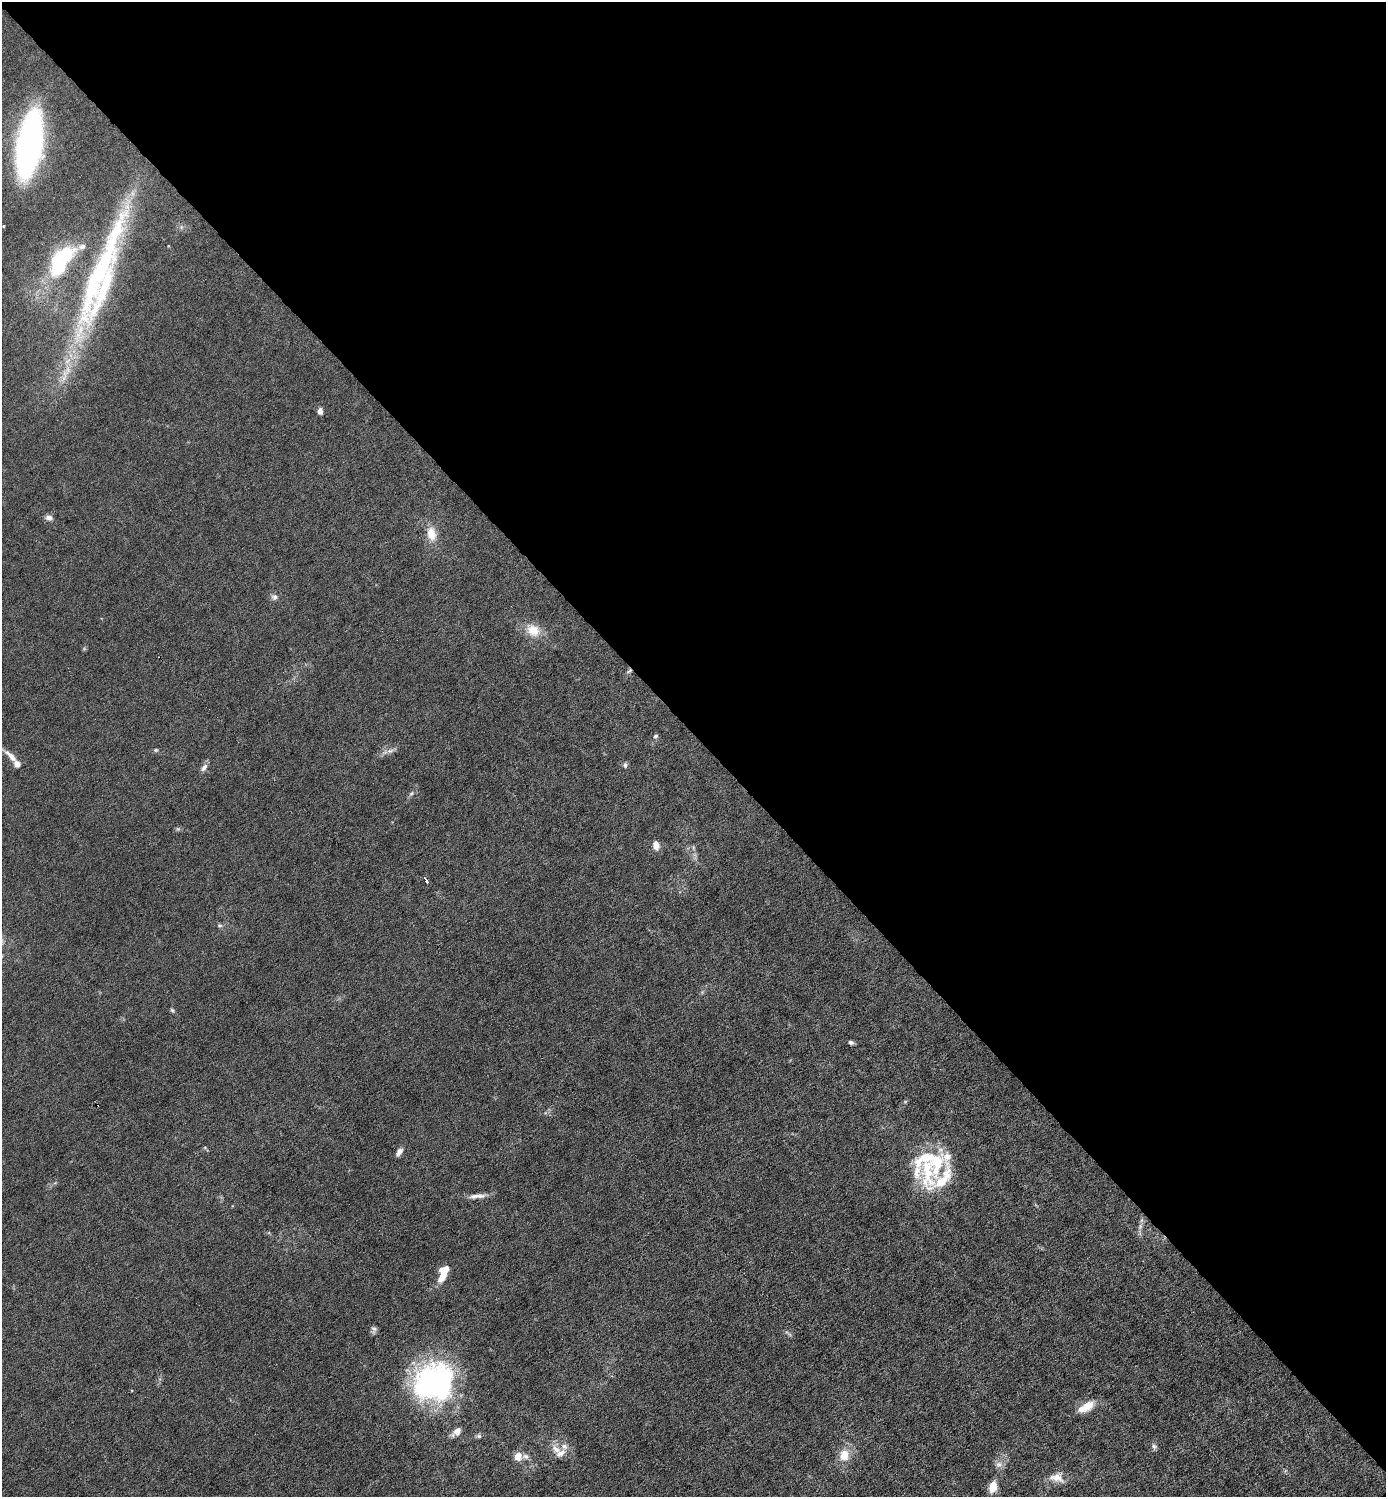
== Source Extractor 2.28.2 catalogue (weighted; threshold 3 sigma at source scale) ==
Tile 3 of 4 x 4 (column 3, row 1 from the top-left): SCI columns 2919-4302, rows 4486-5980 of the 5980 x 5980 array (HDU 1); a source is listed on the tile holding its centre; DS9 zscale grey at full resolution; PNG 1388 x 1499 px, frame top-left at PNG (2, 2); no overlay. Shown black and unused: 49% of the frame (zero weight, under 6 of 12 exposures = <1% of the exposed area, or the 3 px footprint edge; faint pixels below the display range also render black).
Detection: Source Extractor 2.28.2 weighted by HDU 2 'WHT'; one run over the whole footprint, this tile lists its part. Background 0.0145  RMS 0.0031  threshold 0.0127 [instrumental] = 3 sigma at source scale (4.09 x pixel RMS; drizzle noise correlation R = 1.36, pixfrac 0.8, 0.05/0.05 arcsec/px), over >= 5 px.
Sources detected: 56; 2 too faint to see at this stretch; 2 inside a brighter object's white glare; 1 long thin detection or spike segment (spike, bleed or trail) — not listed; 11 inside a brighter listed object's ellipse — not listed separately; the other 40 listed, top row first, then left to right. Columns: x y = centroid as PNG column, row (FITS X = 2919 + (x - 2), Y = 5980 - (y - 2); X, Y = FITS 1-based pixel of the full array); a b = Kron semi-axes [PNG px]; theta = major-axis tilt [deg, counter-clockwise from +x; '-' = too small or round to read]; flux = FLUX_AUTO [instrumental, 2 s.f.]
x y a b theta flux
29 144 43 16 80 130
3 226 3 3 - 0.24
82 246 10 7 9 1.4
108 254 170 23 70 64
58 263 36 20 82 18
320 411 8 6 90 1.2
49 517 9 7 -17 1.2
431 534 17 11 -78 4.2
274 597 8 8 - 0.99
533 630 16 13 -28 5.2
629 671 10 4 39 0.63
655 736 6 5 - 0.57
156 750 6 5 - 0.46
390 751 10 6 20 1.2
11 756 22 7 -44 2.4
625 765 7 5 -80 0.66
204 767 12 6 56 1.2
411 793 7 4 45 0.54
178 829 7 4 -18 0.44
656 845 9 7 -80 2.2
693 847 6 4 -72 0.42
426 880 7 3 -60 1.7
220 925 7 4 -18 0.56
172 1010 6 4 -45 0.45
851 1042 5 4 - 0.77
205 1148 6 4 -19 0.34
399 1152 12 6 57 1.2
927 1171 55 25 88 18
477 1196 25 6 4 2.1
443 1276 16 7 60 4.2
374 1330 11 5 87 0.84
434 1383 44 40 26 59
1089 1405 13 9 44 3.8
457 1431 14 7 44 1.8
1154 1446 7 7 - 0.76
556 1449 16 9 -37 2.5
844 1455 13 11 77 4.5
518 1456 10 9 - 2.4
1057 1478 21 12 -14 3.3
993 1487 10 7 78 4.5
Overlapping masked pixels (flux is a lower limit): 1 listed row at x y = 629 671
Isophote crosses this tile's border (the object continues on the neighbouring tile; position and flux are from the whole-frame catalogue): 1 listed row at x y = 11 756